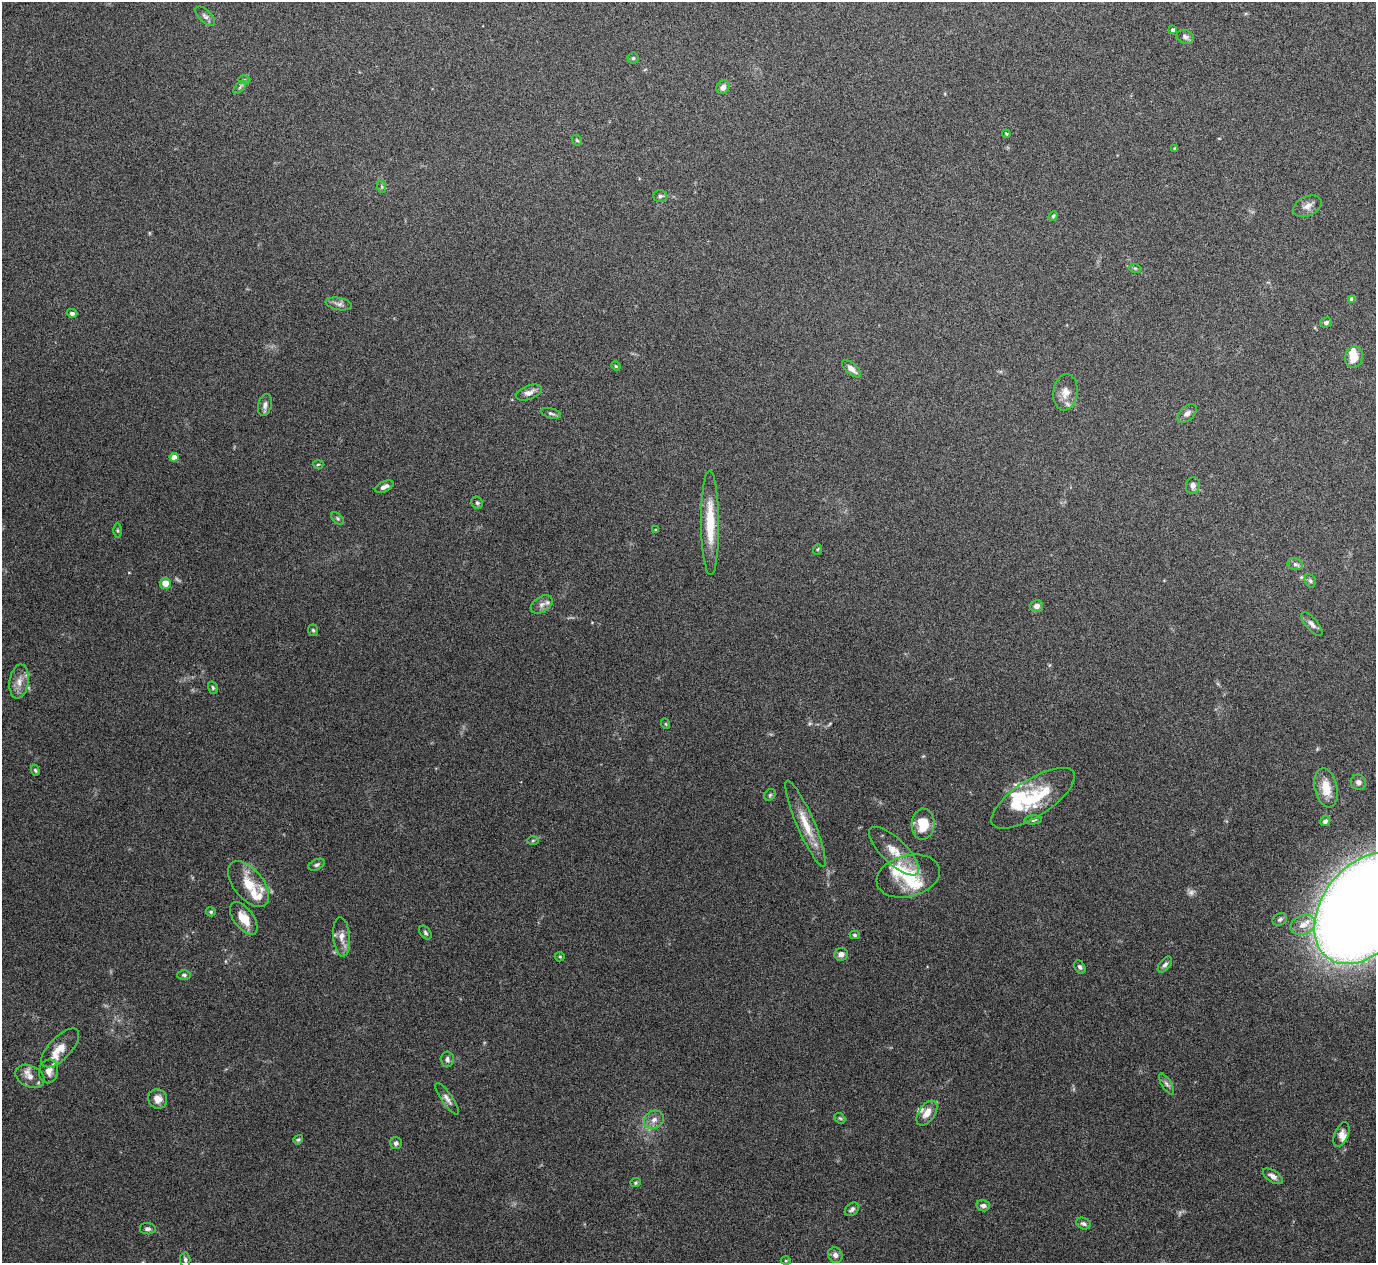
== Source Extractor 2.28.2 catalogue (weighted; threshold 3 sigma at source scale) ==
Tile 10 of 4 x 4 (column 2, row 3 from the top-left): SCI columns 1379-2752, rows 1424-2684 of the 5508 x 5497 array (HDU 1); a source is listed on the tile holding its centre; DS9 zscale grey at full resolution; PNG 1378 x 1265 px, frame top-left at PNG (2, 2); each listed source drawn as its Kron ellipse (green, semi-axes under 4 px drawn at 4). Nothing masked; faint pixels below the display range render black.
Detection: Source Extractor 2.28.2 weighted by HDU 2 'WHT'; one run over the whole footprint, this tile lists its part. Background 0.174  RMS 0.0061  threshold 0.025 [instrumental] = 3 sigma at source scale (4.09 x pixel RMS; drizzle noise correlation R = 1.36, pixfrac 0.8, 0.05/0.05 arcsec/px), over >= 5 px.
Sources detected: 107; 1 too faint to see at this stretch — neither listed nor drawn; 10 inside a brighter listed object's ellipse — not listed separately; the other 96 listed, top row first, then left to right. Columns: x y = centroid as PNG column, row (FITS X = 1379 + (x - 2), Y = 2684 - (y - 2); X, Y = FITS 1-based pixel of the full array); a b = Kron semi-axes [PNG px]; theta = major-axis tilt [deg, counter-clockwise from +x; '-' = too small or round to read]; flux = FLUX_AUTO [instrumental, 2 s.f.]
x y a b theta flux
205 16 12 6 -44 1.9
1173 30 4 3 - 1.6
1185 37 8 6 -22 2.1
633 58 5 5 - 0.95
244 80 6 4 0 0.81
240 87 8 4 45 1
723 87 7 6 - 2.4
1006 134 4 3 - 0.58
577 140 6 4 -43 0.84
1175 148 3 3 - 0.87
382 187 6 4 -72 0.81
660 196 7 5 1 1.2
1307 206 15 9 25 3.7
1053 216 5 4 - 0.7
1135 268 6 4 -18 0.68
1352 299 4 4 - 3.6
339 304 13 6 -11 2.4
72 313 5 4 - 1.6
1326 323 6 5 - 1.5
1354 357 11 9 76 8.1
616 366 5 4 - 0.57
851 369 12 5 -41 2.9
529 392 14 7 19 3.1
1065 392 18 12 82 5.9
265 405 11 6 76 2.4
551 413 10 5 -15 1.3
1187 413 11 7 42 2.4
174 457 4 4 - 6.4
318 464 5 3 - 0.6
1193 485 8 7 - 2.2
384 487 10 5 24 2.7
477 503 6 5 - 1.1
338 518 7 4 -46 1
710 523 52 9 -89 19
656 530 3 3 - 0.55
118 531 7 4 -89 0.85
818 549 5 3 - 0.61
1295 564 8 6 -14 1.6
1310 581 7 5 -68 1.1
165 583 5 5 - 6
542 604 12 7 32 3
1037 606 6 5 - 2.7
1312 624 15 6 -50 2.5
313 630 6 5 - 0.93
19 682 17 9 83 5.3
213 688 6 4 -74 0.99
666 724 5 3 - 0.52
35 770 6 4 -73 0.86
1358 782 8 7 - 2
1326 788 20 11 -78 9.8
770 795 6 5 - 0.92
1033 798 48 18 33 32
1033 820 9 4 4 1.3
1325 821 5 5 - 1.4
806 824 47 8 -67 13
923 824 15 11 87 13
533 841 6 4 2 0.71
894 851 32 12 -44 12
316 865 9 5 24 1.4
908 876 32 20 14 21
248 884 27 14 -51 13
1364 908 62 42 54 1800
211 912 5 4 - 0.95
244 918 19 10 -53 9.6
1280 919 7 6 - 1.4
1303 925 13 9 22 6
425 933 8 5 -52 1.2
855 935 5 4 - 0.81
342 937 20 8 -85 4.7
841 954 7 6 - 3
560 957 5 5 - 0.81
1165 965 9 5 50 1.8
1080 967 7 5 -56 1.4
184 975 7 5 -1 1.1
60 1048 25 11 46 7.1
447 1059 8 6 -89 1.7
49 1071 12 9 78 3.9
30 1077 15 10 -25 4.8
1167 1084 12 5 -58 1.8
158 1099 10 9 - 4.3
447 1099 18 5 -55 2.8
927 1113 14 8 55 5.5
840 1118 6 4 -42 0.76
654 1120 10 8 32 3.6
1341 1134 13 7 68 3.7
298 1140 5 3 - 0.79
396 1143 6 6 - 1.6
1273 1176 11 5 -33 2.6
636 1183 5 4 - 0.78
983 1206 7 5 -14 2
852 1209 8 5 40 1.7
1083 1224 7 5 -21 1.4
148 1229 8 5 -5 1.6
835 1255 8 7 - 2.5
185 1260 7 5 -86 1.2
786 1261 5 3 - 0.54
Isophote crosses this tile's border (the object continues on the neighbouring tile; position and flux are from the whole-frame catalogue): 1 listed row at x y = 1364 908